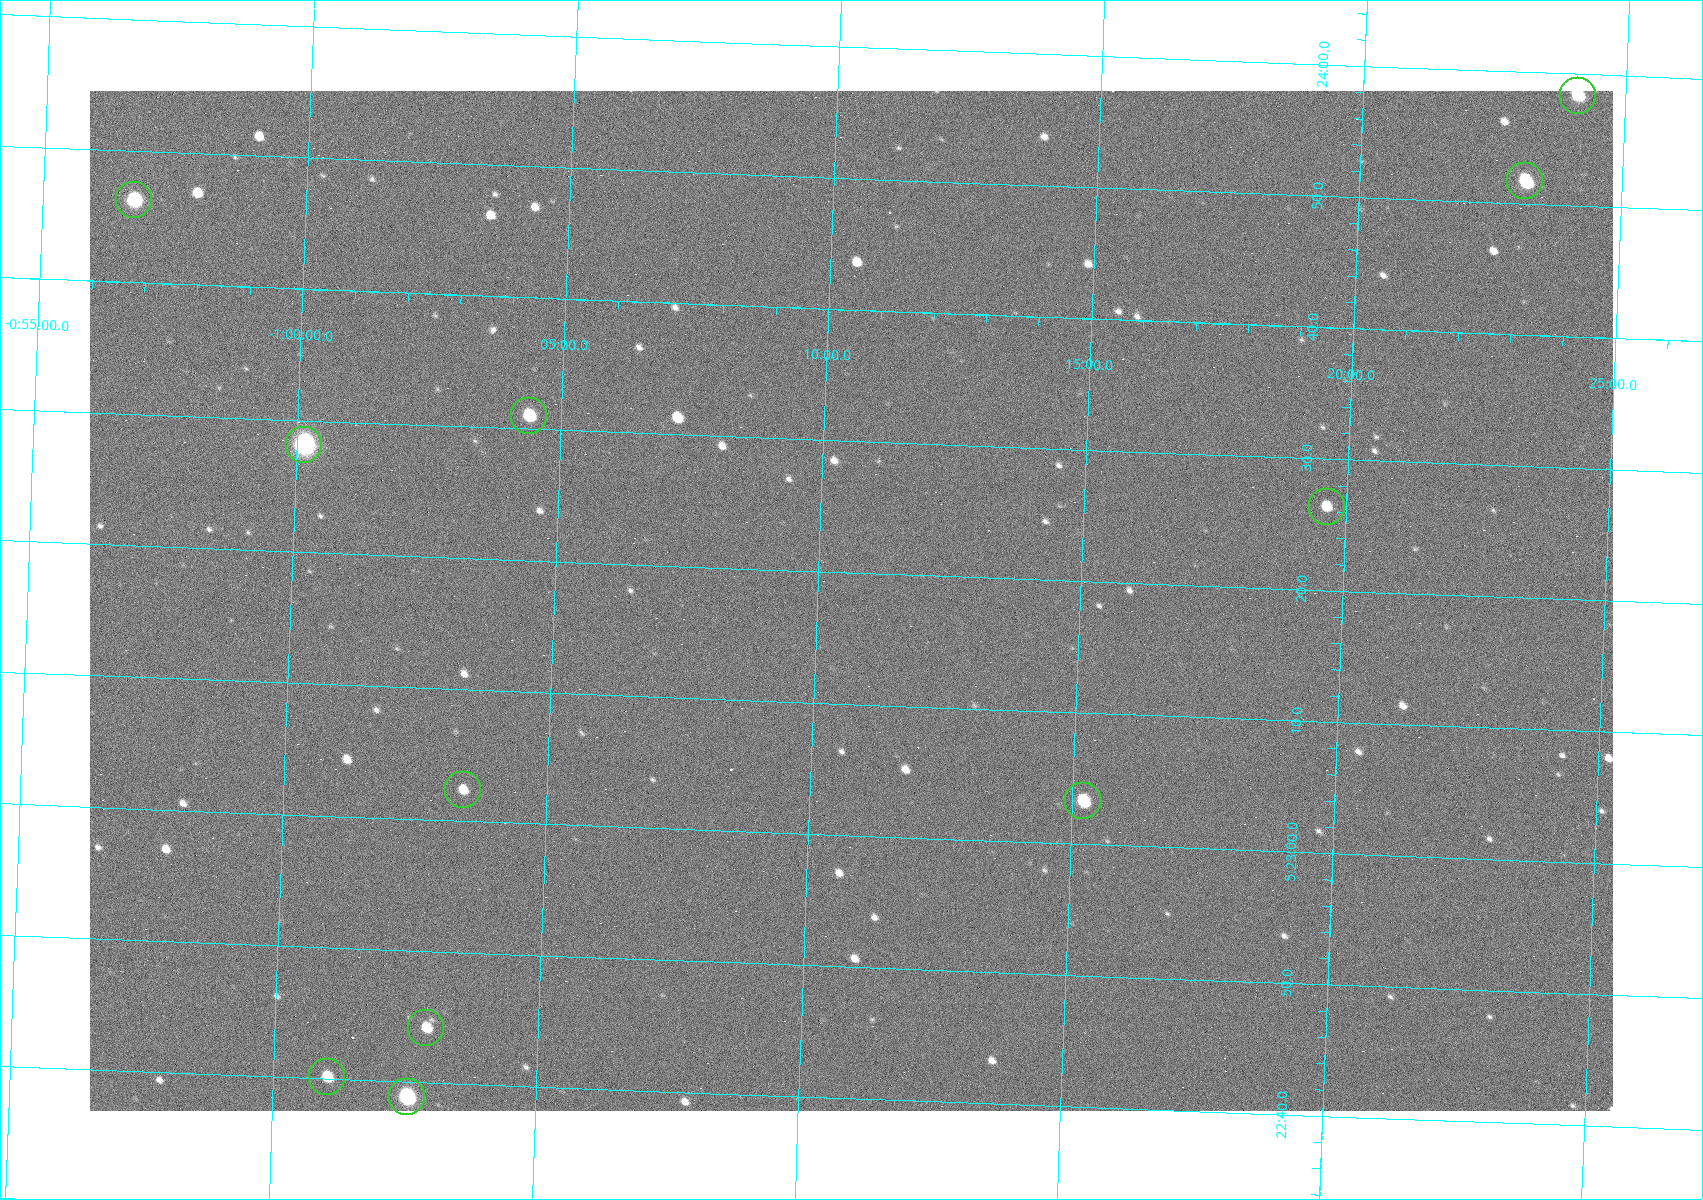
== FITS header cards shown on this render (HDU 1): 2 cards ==
NAXIS1  =                 1523
NAXIS2  =                 1020

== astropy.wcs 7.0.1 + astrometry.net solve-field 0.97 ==
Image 1523 x 1020 px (HDU 1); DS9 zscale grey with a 90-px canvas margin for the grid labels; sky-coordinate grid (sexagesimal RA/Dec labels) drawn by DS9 from the SOLVED WCS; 11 Tycho-2 reference stars matched to detected sources circled (green)
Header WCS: RA---TAN/DEC--TAN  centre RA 05:23:18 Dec -01:11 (80.82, -1.18 deg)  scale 1.14 arcsec/px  FOV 29.0' x 19.4'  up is +88 deg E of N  parity flipped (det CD > 0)
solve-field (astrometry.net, Tycho-2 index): VERIFIED the header's WCS against the Tycho-2 star catalogue (11 matches, 0 conflicts) and refined it, rather than solving blind
Solved WCS: RA---TAN-SIP/DEC--TAN-SIP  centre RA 05:23:18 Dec -01:11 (80.82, -1.18 deg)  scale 1.14 arcsec/px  FOV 29.0' x 19.4'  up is +88 deg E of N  parity flipped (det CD > 0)
The solver's refit moves the header's centre by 0.57 arcsec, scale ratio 1.001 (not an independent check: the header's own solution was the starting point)
Tycho-2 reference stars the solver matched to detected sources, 11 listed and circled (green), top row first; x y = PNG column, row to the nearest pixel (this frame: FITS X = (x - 90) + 1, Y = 1020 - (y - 91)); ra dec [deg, ICRS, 3 dp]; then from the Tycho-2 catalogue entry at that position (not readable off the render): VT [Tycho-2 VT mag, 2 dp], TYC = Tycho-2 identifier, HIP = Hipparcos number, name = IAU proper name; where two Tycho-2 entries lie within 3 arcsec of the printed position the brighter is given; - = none
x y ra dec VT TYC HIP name
1578 96 80.993 -1.402 10.12 4753-1097-1 - -
1525 181 80.966 -1.386 10.33 4753-1182-1 - -
134 200 80.943 -0.946 8.91 4753-387-1 - -
529 416 80.879 -1.073 10.48 4753-1534-1 - -
304 445 80.867 -1.002 7.84 4753-1205-1 25199 -
1327 507 80.860 -1.327 11.24 4753-1591-1 - -
463 790 80.760 -1.057 11.82 4753-1463-1 - -
1083 801 80.764 -1.254 10.69 4753-1358-1 - -
426 1028 80.684 -1.048 11.65 4753-1425-1 - -
327 1077 80.667 -1.017 10.97 4753-1266-1 - -
407 1097 80.662 -1.043 9.00 4753-1401-1 25121 -